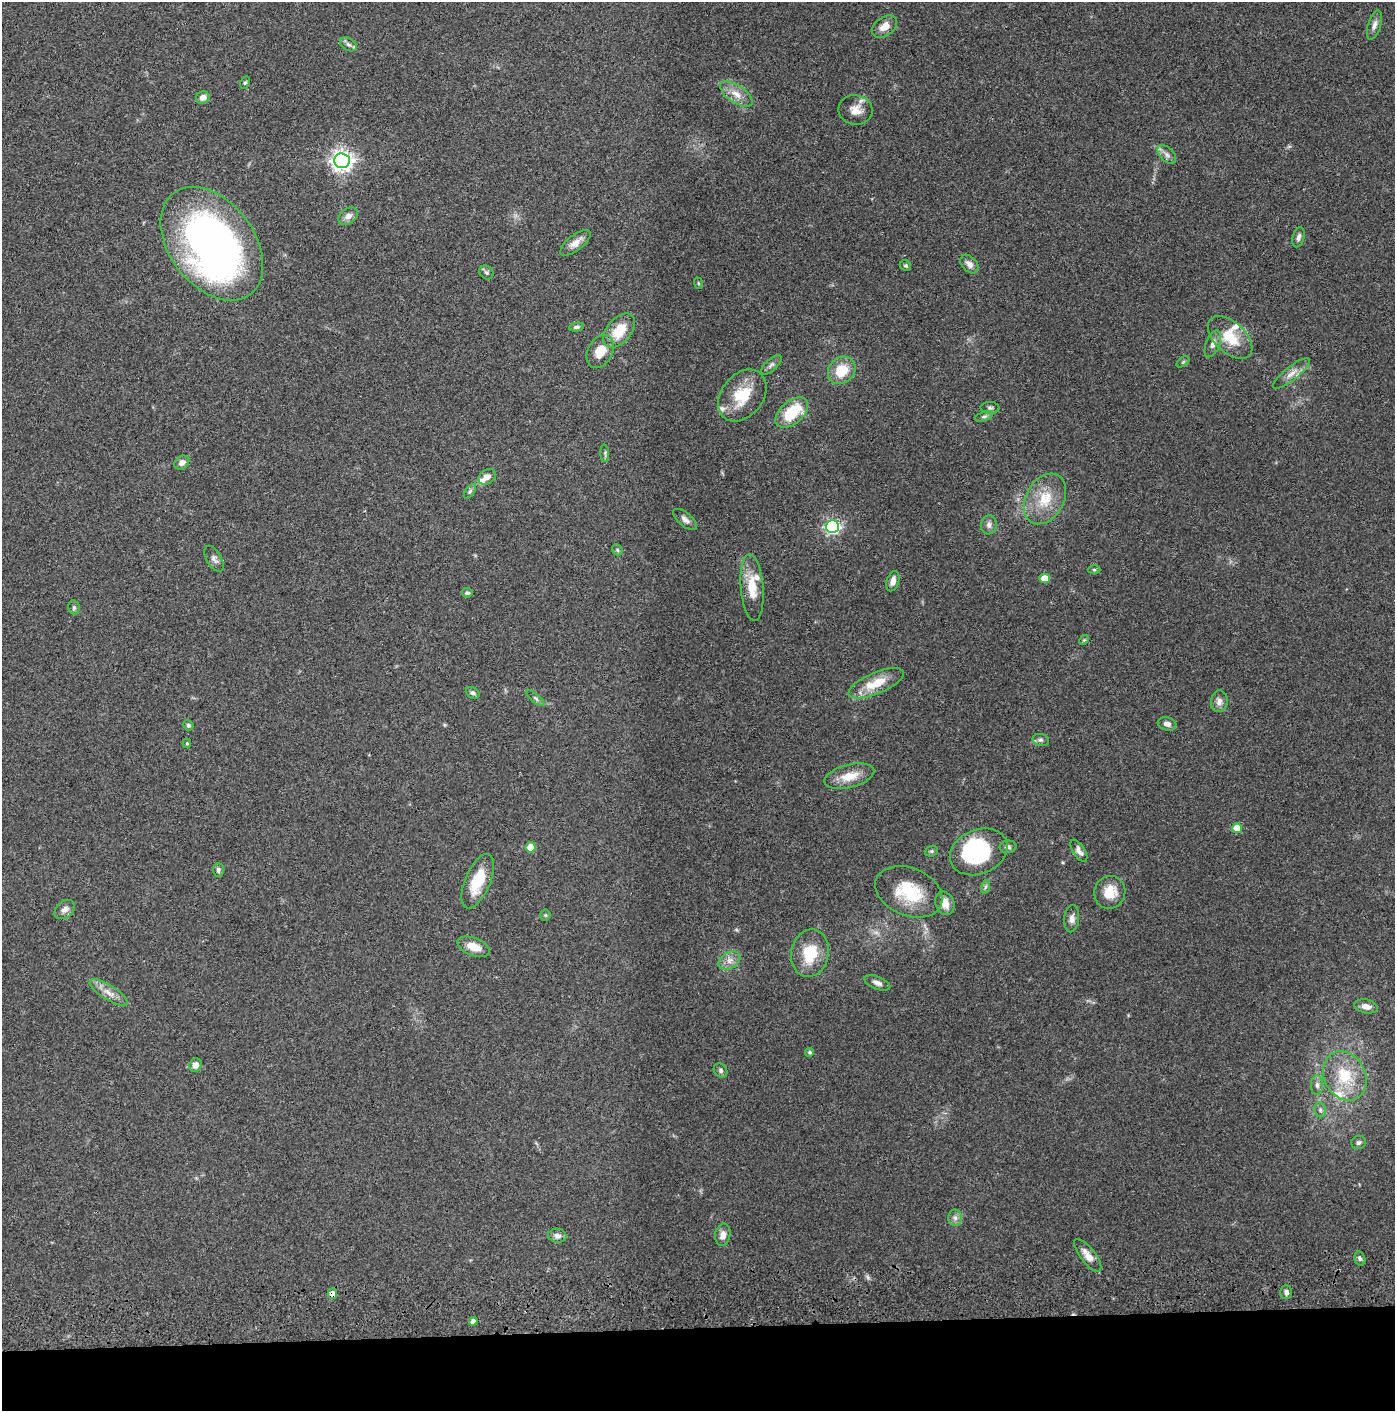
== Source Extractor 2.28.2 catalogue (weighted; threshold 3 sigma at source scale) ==
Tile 8 of 3 x 3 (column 2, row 3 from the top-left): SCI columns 1443-2835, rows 116-1524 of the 4276 x 4457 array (HDU 1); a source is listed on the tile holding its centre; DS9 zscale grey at full resolution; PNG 1397 x 1413 px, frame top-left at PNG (2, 2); each listed source drawn as its Kron ellipse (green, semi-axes under 4 px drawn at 4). Shown black and unused: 6% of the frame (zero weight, under 3 of 4 exposures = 6% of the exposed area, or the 3 px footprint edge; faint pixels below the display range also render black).
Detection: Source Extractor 2.28.2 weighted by HDU 2 'WHT'; one run over the whole footprint, this tile lists its part. Background 0.064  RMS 0.0059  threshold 0.0266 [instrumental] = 3 sigma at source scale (4.5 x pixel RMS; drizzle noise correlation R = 1.50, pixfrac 1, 0.05/0.05 arcsec/px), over >= 5 px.
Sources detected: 100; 3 inside a brighter object's white glare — neither listed nor drawn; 5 inside a brighter listed object's ellipse — not listed separately; the other 92 listed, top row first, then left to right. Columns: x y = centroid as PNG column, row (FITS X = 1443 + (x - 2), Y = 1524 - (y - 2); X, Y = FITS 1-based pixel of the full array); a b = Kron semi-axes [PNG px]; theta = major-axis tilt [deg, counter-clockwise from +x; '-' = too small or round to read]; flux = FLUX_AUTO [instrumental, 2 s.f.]
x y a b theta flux
1374 25 15 6 72 2.8
885 27 14 9 37 5.8
348 44 9 6 -30 1.9
245 83 6 4 62 0.92
736 94 18 8 -34 6.3
203 97 7 6 - 3.4
855 110 17 15 -9 6.4
1167 155 11 6 -44 2.6
342 161 8 7 - 340
348 216 10 7 37 3.4
1299 237 10 6 76 2.1
575 243 18 7 38 4.8
212 244 63 42 -53 290
969 264 11 7 -47 3.1
906 266 6 5 - 1
486 272 7 6 - 1.2
698 283 6 3 -71 0.58
576 327 8 4 9 1.2
619 331 20 12 49 13
1230 337 27 15 -43 17
1213 344 14 7 68 3.2
600 351 17 12 61 9.4
1183 362 7 4 37 0.84
771 365 13 5 42 2.1
842 370 15 12 46 14
1292 373 23 7 39 5
742 395 29 21 52 21
990 408 9 6 -1 1.5
792 413 19 11 40 23
984 416 9 4 18 1.3
605 453 9 3 -86 1.1
182 463 8 6 36 3.3
487 477 9 7 32 3.7
470 491 8 4 54 1.2
1045 499 27 19 61 17
685 519 14 6 -39 2.7
989 525 9 8 - 2.5
832 526 6 6 - 120
617 550 6 5 - 1
214 559 14 7 -60 2.5
1094 570 6 4 -1 0.84
1044 578 5 5 - 11
893 581 10 6 72 3.6
752 587 33 11 -85 13
467 593 5 5 - 1
74 608 7 5 -78 1.2
1084 640 5 4 - 0.75
876 683 29 10 23 14
473 693 7 5 -33 1.7
536 698 11 4 -40 1.3
1219 701 11 8 83 3.1
1167 724 9 6 -14 2.5
188 725 5 5 - 1.2
1041 740 8 6 -13 1.6
187 743 4 4 - 0.66
849 776 25 11 14 11
1237 828 5 5 - 12
531 847 5 5 - 11
1008 847 8 6 6 1.6
931 851 7 5 20 1.1
1079 851 12 6 -58 2.9
979 852 30 22 23 49
218 870 7 5 -88 1.4
478 881 29 12 67 18
985 887 7 4 71 1.1
909 892 35 24 -23 28
1110 892 16 15 - 12
945 903 12 9 -69 6.2
65 909 11 8 39 3.2
545 915 5 5 - 0.82
1072 919 14 7 85 3
473 947 17 9 -21 8.1
810 953 24 18 78 20
730 961 12 8 31 3.8
877 983 14 6 -21 2.7
109 993 22 7 -32 5.7
1366 1006 12 7 -11 3.9
810 1052 4 4 - 1.2
195 1065 7 6 - 3.6
721 1070 8 6 -50 1.4
1345 1076 25 20 -62 25
1317 1085 10 6 -89 2.3
1320 1110 8 5 -70 1.6
1359 1143 7 6 - 1.8
955 1218 8 7 - 2.1
723 1235 11 7 80 4
557 1236 9 7 -11 2.8
1088 1255 20 7 -52 5.9
1360 1259 7 5 -74 1.3
1286 1292 7 6 - 2
332 1294 5 4 - 5.1
473 1321 4 4 - 2.9
Overlapping masked pixels (flux is a lower limit): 1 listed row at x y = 332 1294